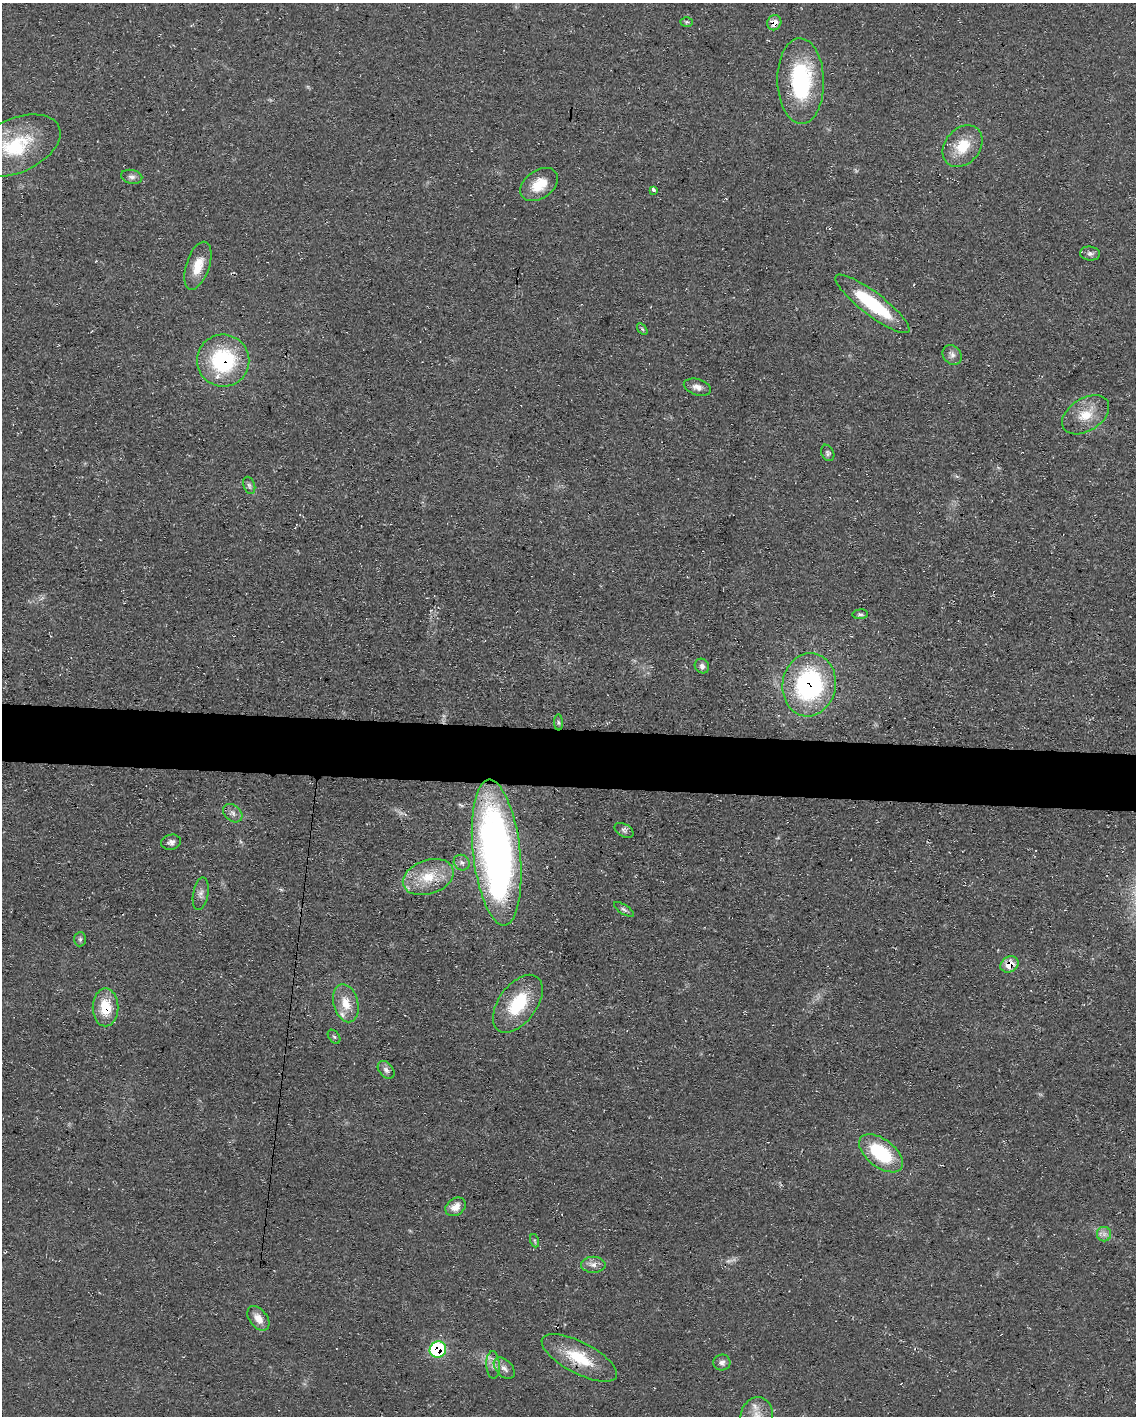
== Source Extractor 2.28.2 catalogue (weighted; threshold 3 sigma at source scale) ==
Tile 6 of 4 x 3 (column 2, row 2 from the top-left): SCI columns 1135-2268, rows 1627-3040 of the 4538 x 4557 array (HDU 1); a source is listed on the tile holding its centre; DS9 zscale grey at full resolution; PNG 1138 x 1418 px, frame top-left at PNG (2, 3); each listed source drawn as its Kron ellipse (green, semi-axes under 4 px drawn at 4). Shown black and unused: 4% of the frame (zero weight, under 3 of 4 exposures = <1% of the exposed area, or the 3 px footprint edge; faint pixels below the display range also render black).
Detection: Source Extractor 2.28.2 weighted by HDU 2 'WHT'; one run over the whole footprint, this tile lists its part. Background 0.0698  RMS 0.0075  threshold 0.0339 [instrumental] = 3 sigma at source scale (4.5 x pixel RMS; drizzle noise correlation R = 1.50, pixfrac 1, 0.05/0.05 arcsec/px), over >= 5 px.
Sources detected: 54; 2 too faint to see at this stretch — neither listed nor drawn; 3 inside a brighter listed object's ellipse — not listed separately; the other 49 listed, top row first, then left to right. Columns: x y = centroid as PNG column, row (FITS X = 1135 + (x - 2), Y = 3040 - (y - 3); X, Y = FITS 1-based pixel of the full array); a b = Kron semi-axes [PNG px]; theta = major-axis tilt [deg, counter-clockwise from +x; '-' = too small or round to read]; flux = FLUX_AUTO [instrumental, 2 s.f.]
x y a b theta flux
687 22 6 5 - 1.2
774 23 8 7 - 8.4
801 81 43 23 -88 81
16 146 47 27 24 55
963 146 23 17 50 22
132 177 11 7 -11 3.2
539 185 21 14 36 17
654 190 4 3 - 3.3
1090 253 10 7 -8 2.8
198 266 25 11 71 15
872 304 46 11 -37 54
642 329 6 3 -53 1
952 355 11 8 -49 3.6
223 361 26 26 - 71
697 387 14 8 -17 4.9
1086 415 26 16 33 18
828 453 8 6 -65 1.9
249 485 9 5 -70 2.1
860 614 8 4 5 1.7
702 666 8 7 - 2.7
809 685 32 26 80 120
558 722 8 4 -88 1.4
233 813 11 8 -41 3.6
624 830 10 6 -29 2.3
171 842 10 7 12 3.3
497 852 73 23 -84 420
462 863 8 7 - 2.9
428 877 26 17 19 24
201 894 16 7 79 4.3
624 909 11 4 -32 1.9
80 939 7 6 - 1.8
1009 964 9 7 32 13
346 1003 19 12 -75 14
518 1004 33 19 54 40
105 1007 19 13 90 22
334 1037 8 5 -52 1.6
386 1070 10 7 -49 3.1
881 1153 25 14 -38 51
456 1207 11 8 36 7.5
1104 1234 7 7 - 3.1
535 1241 7 4 -71 1.3
593 1265 12 8 0 4.6
258 1318 14 9 -51 8
438 1350 8 8 - 60
579 1358 42 15 -28 32
722 1362 8 8 - 3
493 1365 14 7 -86 4.6
504 1368 13 8 -46 4.6
757 1416 19 16 75 14
Overlapping masked pixels (flux is a lower limit): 9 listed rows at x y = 774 23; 872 304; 223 361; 809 685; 497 852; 428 877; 1009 964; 105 1007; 438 1350
Isophote crosses this tile's border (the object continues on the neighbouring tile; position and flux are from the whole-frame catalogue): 1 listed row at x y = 757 1416